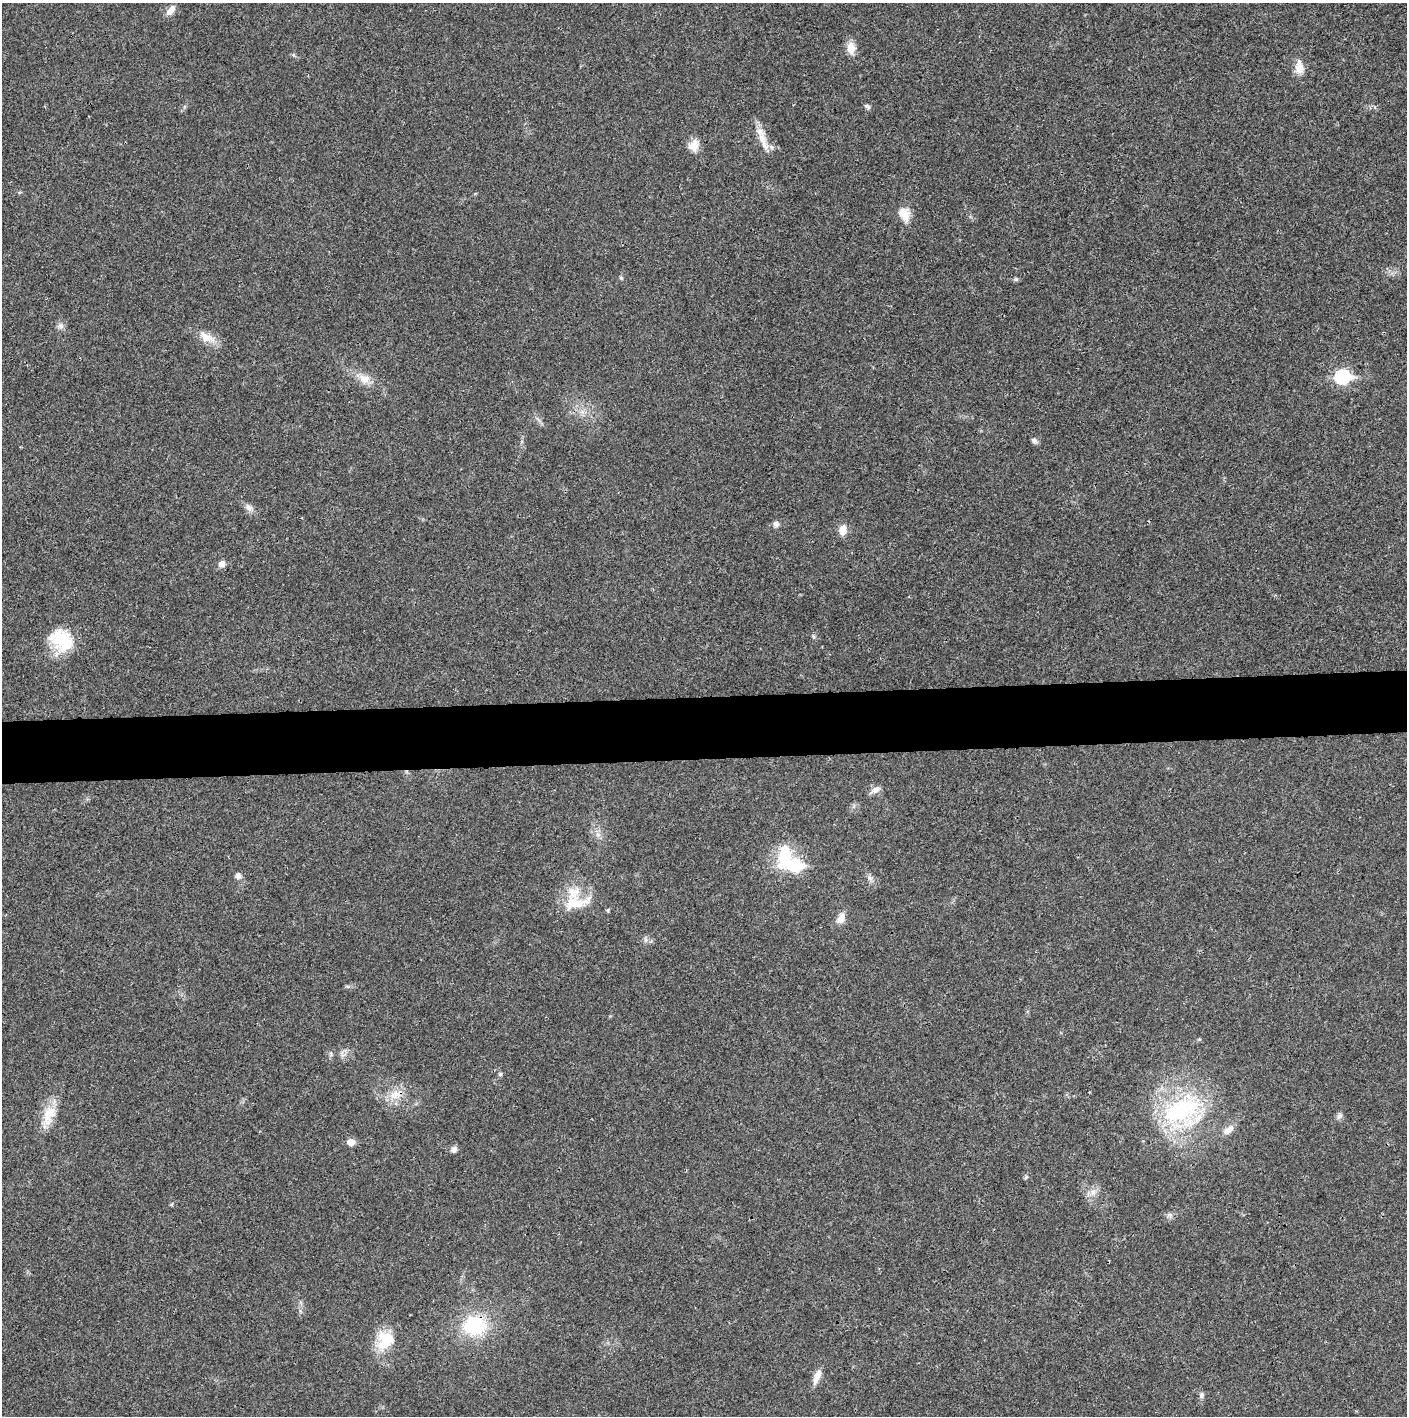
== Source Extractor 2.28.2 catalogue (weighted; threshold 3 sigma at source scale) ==
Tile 5 of 3 x 3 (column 2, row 2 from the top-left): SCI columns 1409-2813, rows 1417-2830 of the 4219 x 4245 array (HDU 1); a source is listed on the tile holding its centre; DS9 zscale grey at full resolution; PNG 1409 x 1418 px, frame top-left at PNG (2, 3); no overlay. Shown black and unused: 4% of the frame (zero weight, under 3 of 4 exposures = <1% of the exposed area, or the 3 px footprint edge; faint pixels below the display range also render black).
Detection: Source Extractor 2.28.2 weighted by HDU 2 'WHT'; one run over the whole footprint, this tile lists its part. Background 0.0195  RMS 0.0041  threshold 0.0186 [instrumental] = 3 sigma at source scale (4.5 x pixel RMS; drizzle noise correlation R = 1.50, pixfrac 1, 0.05/0.05 arcsec/px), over >= 5 px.
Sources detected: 45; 3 inside a brighter listed object's ellipse — not listed separately; the other 42 listed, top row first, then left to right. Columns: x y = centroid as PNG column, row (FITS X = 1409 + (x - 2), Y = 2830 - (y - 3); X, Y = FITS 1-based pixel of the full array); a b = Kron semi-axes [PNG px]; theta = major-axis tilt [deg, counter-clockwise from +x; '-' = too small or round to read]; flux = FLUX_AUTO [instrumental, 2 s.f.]
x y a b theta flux
171 10 15 7 49 2.8
851 48 14 10 -83 4.3
1299 67 19 11 -85 4.2
867 106 8 5 -33 0.97
762 138 21 11 -69 5.6
694 146 15 12 82 4.3
904 214 19 12 -67 5.7
621 278 5 4 - 0.49
1016 279 6 5 - 0.65
60 326 8 8 - 1.5
206 337 25 11 -32 5.6
1343 377 8 7 - 59
364 379 16 12 -25 4.6
1034 441 8 7 - 1.1
248 507 11 7 -49 1.9
776 524 7 7 - 1.4
842 530 11 9 90 3.8
222 564 8 7 - 2.1
60 640 27 26 - 17
876 789 13 8 28 2.4
785 857 30 16 84 17
796 866 7 6 - 30
238 876 7 7 - 1.6
870 878 7 4 -18 0.92
575 903 38 16 8 11
841 918 13 8 58 3.5
500 1074 6 5 - 0.68
395 1094 20 11 24 5.8
1181 1110 46 31 20 53
49 1115 30 15 70 9.3
1339 1116 9 6 62 1.3
1227 1130 12 9 36 2.7
351 1142 6 5 - 5.4
454 1149 8 6 51 1.5
1026 1177 7 4 46 0.61
1093 1192 9 7 74 2.1
172 1204 6 3 71 0.46
1170 1215 7 4 -34 0.97
474 1326 18 15 -6 32
385 1339 31 20 81 12
817 1377 21 7 68 3.5
1202 1395 8 6 88 1.2
Overlapping masked pixels (flux is a lower limit): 2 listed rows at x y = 395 1094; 474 1326